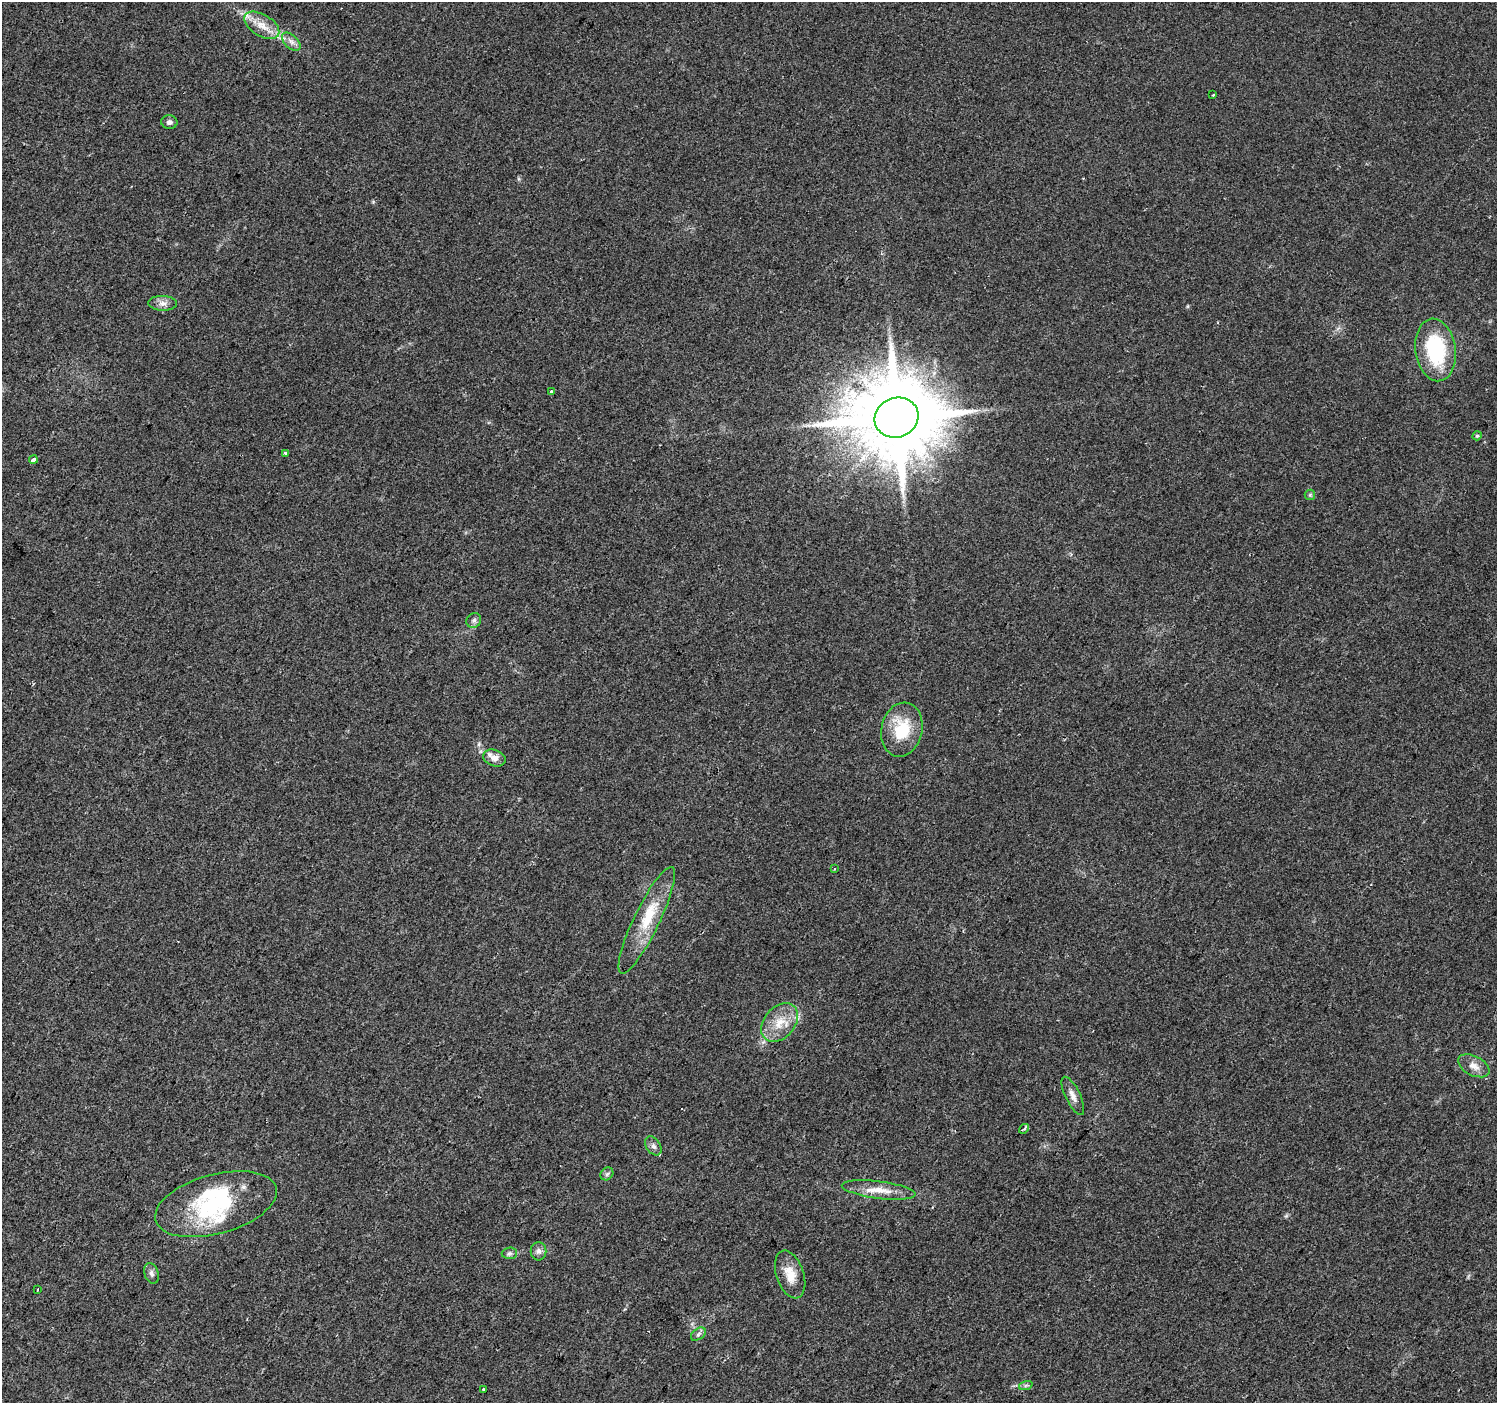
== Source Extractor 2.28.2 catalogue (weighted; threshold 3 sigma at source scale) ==
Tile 7 of 4 x 4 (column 3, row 2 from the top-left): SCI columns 2999-4493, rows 3043-4443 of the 5988 x 6020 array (HDU 1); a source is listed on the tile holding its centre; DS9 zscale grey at full resolution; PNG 1499 x 1405 px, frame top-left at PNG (2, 2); each listed source drawn as its Kron ellipse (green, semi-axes under 4 px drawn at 4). Shown black and unused: <1% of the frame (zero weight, under 2 of 3 exposures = <1% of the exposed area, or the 3 px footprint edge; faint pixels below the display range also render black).
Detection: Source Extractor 2.28.2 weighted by HDU 2 'WHT'; one run over the whole footprint, this tile lists its part. Background 0.0475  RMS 0.0062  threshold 0.0279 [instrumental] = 3 sigma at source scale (4.5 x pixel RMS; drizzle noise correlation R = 1.50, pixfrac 1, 0.0396/0.0396 arcsec/px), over >= 5 px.
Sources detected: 37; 2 inside a brighter object's white glare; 1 cosmic-ray / hot-pixel residue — neither listed nor drawn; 1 inside a brighter listed object's ellipse — not listed separately; the other 33 listed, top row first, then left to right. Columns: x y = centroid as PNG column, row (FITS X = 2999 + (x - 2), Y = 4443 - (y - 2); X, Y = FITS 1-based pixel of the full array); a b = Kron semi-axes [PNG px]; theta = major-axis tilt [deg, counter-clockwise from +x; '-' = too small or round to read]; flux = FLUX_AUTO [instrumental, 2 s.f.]
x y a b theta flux
262 25 19 10 -31 9.4
291 42 11 6 -45 3
1213 95 3 2 - 0.66
169 122 8 7 - 2
163 303 14 7 -2 3.6
1436 350 31 20 -82 48
551 392 3 3 - 4.3
897 418 22 20 21 9800
1477 436 5 4 - 0.8
285 453 3 3 - 2.6
33 459 4 3 - 5.3
1310 495 5 5 - 0.96
474 620 8 7 - 1.8
902 730 27 20 77 25
494 758 11 8 -18 4.8
834 869 3 3 - 0.86
647 920 59 13 64 25
780 1023 22 15 48 13
1474 1066 17 9 -27 5.7
1073 1096 21 7 -64 4.4
1024 1129 5 3 - 2.1
653 1146 10 7 -58 2.4
607 1174 7 5 45 1.4
879 1190 37 8 -7 11
216 1204 63 29 15 62
538 1251 9 8 - 2.7
509 1253 8 5 3 1.6
152 1273 10 7 -71 2.3
790 1274 25 14 -72 11
38 1289 3 2 - 0.57
698 1334 8 5 37 1.6
1026 1385 7 4 19 1.2
484 1390 3 3 - 1.5